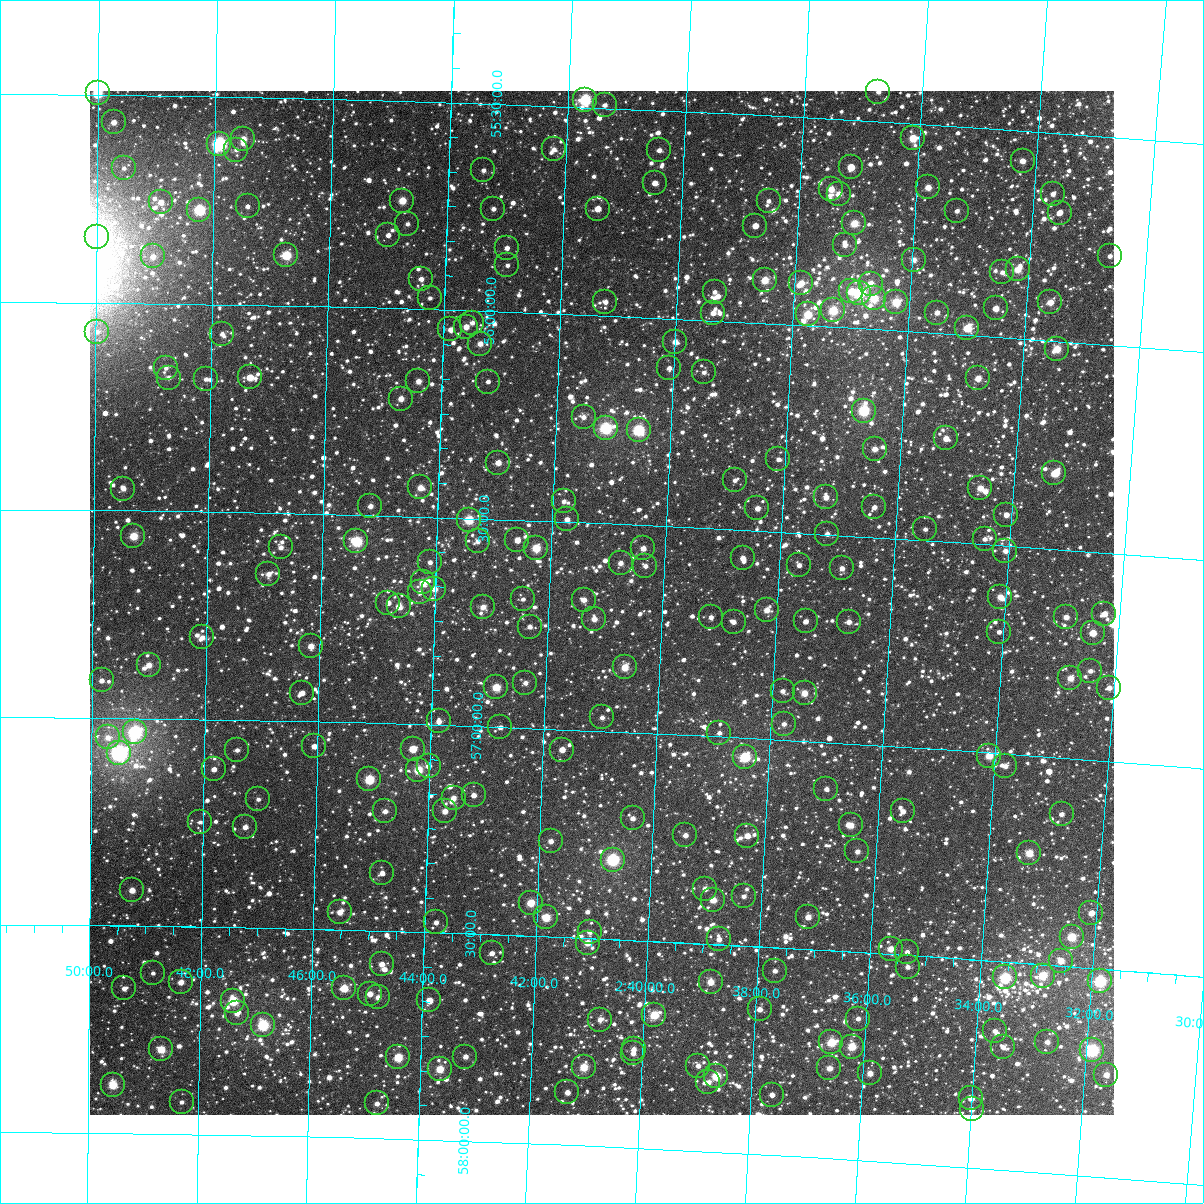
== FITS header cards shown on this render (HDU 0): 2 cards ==
NAXIS1  =                 1024
NAXIS2  =                 1024

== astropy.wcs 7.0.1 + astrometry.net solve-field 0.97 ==
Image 1024 x 1024 px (HDU 0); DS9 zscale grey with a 90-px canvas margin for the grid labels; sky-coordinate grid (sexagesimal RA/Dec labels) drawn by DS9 from the SOLVED WCS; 254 Tycho-2 reference stars matched to detected sources circled (green)
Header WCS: RA---TAN-SIP/DEC--TAN-SIP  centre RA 02:41:04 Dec +56:41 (40.27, +56.69 deg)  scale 8.67 arcsec/px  FOV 148.0' x 148.0'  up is +178 deg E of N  parity flipped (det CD > 0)
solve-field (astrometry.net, Tycho-2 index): VERIFIED the header's WCS against the Tycho-2 star catalogue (verified at 6 index scales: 16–254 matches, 0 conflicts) and refined it, rather than solving blind
Solved WCS: RA---TAN-SIP/DEC--TAN-SIP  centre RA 02:41:04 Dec +56:41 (40.27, +56.69 deg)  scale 8.67 arcsec/px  FOV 148.0' x 148.0'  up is +178 deg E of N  parity flipped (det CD > 0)
The solver's refit moves the header's centre by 0.31 arcsec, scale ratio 1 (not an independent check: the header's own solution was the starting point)
Tycho-2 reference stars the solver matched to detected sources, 254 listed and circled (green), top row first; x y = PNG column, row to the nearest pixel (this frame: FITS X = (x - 90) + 1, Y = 1024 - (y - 91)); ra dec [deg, ICRS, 3 dp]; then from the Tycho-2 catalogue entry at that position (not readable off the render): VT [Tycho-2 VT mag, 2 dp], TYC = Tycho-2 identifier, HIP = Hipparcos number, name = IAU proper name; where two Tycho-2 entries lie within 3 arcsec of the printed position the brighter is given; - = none
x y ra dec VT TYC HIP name
878 92 39.186 +55.428 10.58 3691-783-1 - -
98 93 42.501 +55.496 8.13 3704-317-1 13211 -
585 100 40.428 +55.482 7.70 3704-131-1 12575 -
605 105 40.344 +55.493 11.09 3704-824-1 - -
114 122 42.431 +55.566 10.08 3704-847-1 - -
913 138 39.029 +55.535 8.89 3691-583-1 - -
243 139 41.879 +55.601 9.64 3704-614-1 - -
219 144 41.981 +55.614 6.93 3704-1028-1 13063 -
554 149 40.555 +55.605 10.86 3704-389-1 - -
236 150 41.907 +55.627 11.15 3704-499-1 - -
659 150 40.105 +55.596 10.55 3704-575-1 - -
1023 161 38.556 +55.573 10.18 3691-2004-1 - -
851 167 39.285 +55.614 9.75 3691-592-1 - -
124 168 42.385 +55.675 11.54 3704-401-1 - -
483 170 40.850 +55.661 11.10 3704-623-1 - -
655 183 40.118 +55.675 10.41 3704-147-1 - -
928 187 38.951 +55.651 9.73 3691-918-1 - -
831 189 39.363 +55.669 9.83 3691-574-1 - -
839 194 39.330 +55.679 9.95 3691-1281-1 - -
1053 194 38.418 +55.647 11.17 3691-627-1 - -
402 201 41.193 +55.740 9.02 3704-195-1 12816 -
769 201 39.628 +55.706 11.17 3691-1961-1 - -
161 202 42.227 +55.757 10.52 3704-807-1 - -
248 206 41.855 +55.763 11.80 3704-551-1 - -
493 209 40.803 +55.753 11.52 3704-685-1 - -
598 209 40.357 +55.743 10.15 3704-473-1 - -
199 210 42.061 +55.773 7.67 3704-479-1 13088 -
957 211 38.822 +55.703 11.06 3691-1042-1 - -
1060 213 38.383 +55.691 10.53 3691-1384-1 - -
854 223 39.256 +55.748 8.95 3691-56-1 - -
407 224 41.168 +55.796 11.30 3704-678-1 - -
755 226 39.680 +55.767 11.10 3691-720-1 12325 -
388 235 41.250 +55.824 11.63 3704-384-1 - -
97 237 42.498 +55.841 8.85 3704-666-1 - -
845 245 39.292 +55.801 10.52 3691-697-1 - -
507 248 40.739 +55.846 10.52 3704-205-1 - -
286 255 41.684 +55.879 8.27 3704-95-1 - -
153 256 42.258 +55.888 10.58 3704-203-1 - -
1110 256 38.156 +55.786 10.73 3691-1276-1 - -
914 260 38.993 +55.827 10.37 3691-8-1 - -
507 265 40.734 +55.888 11.52 3704-332-1 - -
1018 269 38.546 +55.834 9.33 3691-611-1 - -
1002 272 38.611 +55.843 10.85 3691-301-1 - -
421 279 41.103 +55.928 10.85 3704-690-1 - -
765 280 39.627 +55.896 9.06 3691-218-1 - -
801 283 39.469 +55.898 9.74 3691-447-1 - -
871 284 39.171 +55.890 9.84 3691-132-1 - -
851 291 39.253 +55.911 9.33 3691-636-1 - -
715 292 39.839 +55.930 10.89 3691-154-1 - -
859 293 39.220 +55.915 7.65 3691-724-1 - -
430 298 41.062 +55.972 12.05 3704-901-1 - -
874 298 39.153 +55.925 8.66 3691-619-1 12152 -
605 302 40.307 +55.967 11.09 3704-1220-1 - -
896 302 39.057 +55.932 8.54 3691-14-1 12128 -
1050 302 38.396 +55.908 9.56 3691-142-1 - -
996 308 38.629 +55.931 9.93 3691-570-1 - -
833 310 39.326 +55.960 8.48 3691-2007-1 12216 -
713 313 39.841 +55.981 10.29 3691-150-1 - -
937 313 38.879 +55.950 10.16 3691-1000-1 - -
808 314 39.435 +55.973 8.63 3691-900-1 12249 -
472 323 40.877 +56.028 11.09 3704-364-1 - -
466 327 40.902 +56.039 10.09 3704-294-1 - -
967 328 38.746 +55.983 8.96 3691-470-1 - -
450 329 40.970 +56.046 10.95 3704-270-1 - -
97 332 42.494 +56.070 11.60 3704-166-1 - -
222 334 41.954 +56.071 11.31 3704-132-1 - -
675 342 39.999 +56.055 10.00 3691-487-1 - -
480 344 40.840 +56.078 10.03 3704-84-1 - -
1057 349 38.353 +56.018 9.06 3691-1886-1 - -
166 368 42.194 +56.156 11.31 3704-26-1 - -
669 368 40.019 +56.119 10.78 3704-276-1 - -
704 372 39.868 +56.125 10.94 3691-417-1 - -
250 377 41.830 +56.175 9.40 3704-250-1 - -
169 378 42.182 +56.178 11.14 3704-92-1 - -
978 378 38.685 +56.103 9.64 3691-206-1 - -
206 379 42.018 +56.181 11.62 3704-126-1 - -
418 381 41.101 +56.173 9.99 3704-206-1 - -
488 382 40.800 +56.169 11.46 3704-2-1 - -
401 399 41.174 +56.217 9.86 3704-76-1 - -
864 411 39.169 +56.197 7.56 3691-1340-1 - -
584 417 40.381 +56.246 10.55 3704-218-1 - -
606 428 40.282 +56.270 7.45 3708-1551-1 12520 -
639 430 40.140 +56.271 7.55 3708-1323-1 - -
946 438 38.807 +56.252 9.86 3695-2134-1 - -
875 449 39.113 +56.287 10.36 3695-2039-1 - -
778 459 39.527 +56.325 10.99 3695-2176-1 - -
498 463 40.744 +56.363 9.73 3708-1500-1 - -
1054 473 38.326 +56.318 9.86 3695-2072-1 11888 -
735 480 39.712 +56.382 11.44 3695-2141-1 - -
420 487 41.079 +56.429 9.69 3708-915-1 - -
980 488 38.644 +56.366 9.71 3695-2245-1 - -
123 489 42.372 +56.447 10.53 3708-1167-1 - -
826 497 39.311 +56.411 10.06 3695-1809-1 - -
564 501 40.452 +56.450 10.96 3708-1221-1 - -
370 506 41.293 +56.478 10.58 3708-1257-1 - -
874 507 39.099 +56.428 10.71 3695-2095-1 - -
757 508 39.607 +56.446 10.21 3695-2099-1 - -
1006 515 38.524 +56.425 10.31 3695-1899-1 - -
567 519 40.434 +56.493 10.35 3708-1335-1 - -
469 520 40.863 +56.504 8.31 3708-1347-1 - -
925 529 38.872 +56.473 11.20 3695-2036-1 - -
827 534 39.298 +56.498 10.94 3695-2201-1 - -
133 536 42.325 +56.561 8.78 3708-1319-1 - -
985 539 38.610 +56.487 11.55 3695-1723-1 - -
517 540 40.648 +56.549 10.63 3708-1406-1 - -
356 541 41.353 +56.564 8.55 3708-1634-1 12866 -
478 541 40.821 +56.555 10.61 3708-1152-1 - -
281 547 41.680 +56.583 10.96 3708-1002-1 - -
536 548 40.564 +56.565 8.66 3708-1387-1 12624 -
643 548 40.097 +56.556 9.91 3708-940-1 - -
1005 551 38.516 +56.513 10.24 3695-2160-1 - -
743 558 39.660 +56.568 10.08 3695-1994-1 - -
430 562 41.027 +56.608 10.76 3708-1316-1 - -
621 563 40.192 +56.593 10.39 3708-1468-1 - -
799 565 39.412 +56.577 10.60 3695-2029-1 - -
645 566 40.083 +56.598 10.70 3708-1289-1 - -
842 568 39.224 +56.579 10.89 3695-1446-1 - -
268 574 41.732 +56.647 10.36 3708-1465-1 - -
423 582 41.053 +56.658 8.94 3708-1000-1 - -
434 589 41.003 +56.673 9.91 3708-1278-1 - -
420 592 41.066 +56.682 10.95 3708-1325-1 - -
1000 597 38.525 +56.624 9.58 3695-1768-1 - -
523 599 40.614 +56.690 11.14 3708-1042-1 - -
584 600 40.347 +56.686 10.26 3708-1202-1 - -
388 603 41.204 +56.709 10.67 3708-952-1 - -
399 606 41.157 +56.717 9.69 3708-1261-1 - -
483 607 40.787 +56.712 10.21 3708-1422-1 - -
767 610 39.543 +56.690 9.86 3695-1742-1 - -
1104 614 38.065 +56.647 10.77 3695-1774-1 - -
711 617 39.787 +56.713 10.69 3695-1800-1 - -
1066 617 38.231 +56.661 10.54 3695-2011-1 - -
594 619 40.299 +56.730 9.96 3708-966-1 12527 -
806 621 39.370 +56.712 10.84 3695-1802-1 - -
734 622 39.686 +56.722 11.28 3695-2229-1 - -
849 622 39.181 +56.707 10.32 3695-2042-1 - -
530 627 40.580 +56.755 10.60 3708-1515-1 - -
999 632 38.520 +56.708 11.57 3695-1683-1 - -
1093 633 38.110 +56.695 9.57 3695-1531-1 - -
202 637 42.017 +56.803 10.86 3708-905-1 - -
311 646 41.539 +56.819 9.51 3708-1290-1 - -
149 665 42.251 +56.871 9.76 3708-1494-1 - -
625 667 40.154 +56.844 9.03 3708-1469-1 12477 -
1090 671 38.109 +56.786 11.55 3695-1457-1 - -
1070 678 38.193 +56.807 9.52 3695-1171-1 - -
102 680 42.458 +56.910 11.04 3708-1364-1 - -
525 683 40.589 +56.891 10.55 3708-1409-1 - -
496 687 40.717 +56.905 8.75 3708-926-1 12676 -
1109 688 38.020 +56.824 10.32 3695-1634-1 - -
783 691 39.454 +56.882 11.03 3695-1439-1 - -
302 693 41.572 +56.931 11.28 3708-1009-1 - -
805 693 39.356 +56.885 9.89 3695-1504-1 - -
602 717 40.245 +56.967 10.72 3708-1624-1 - -
439 721 40.966 +56.991 10.27 3708-1154-1 - -
784 724 39.441 +56.961 10.67 3695-1681-1 - -
500 727 40.692 +57.001 11.37 3708-1334-1 - -
135 732 42.310 +57.033 6.99 3708-1445-1 13160 -
719 733 39.724 +56.991 10.74 3695-1460-1 - -
108 737 42.428 +57.047 10.92 3708-922-1 - -
314 746 41.514 +57.059 10.35 3708-967-1 - -
413 749 41.076 +57.059 9.55 3708-1189-1 - -
237 750 41.855 +57.073 11.20 3708-1195-1 - -
562 750 40.416 +57.048 10.85 3708-1062-1 - -
119 753 42.378 +57.084 6.35 3708-1349-1 13178 -
989 756 38.526 +57.007 8.89 3695-1238-1 - -
745 757 39.606 +57.046 8.51 3695-1477-1 12302 -
429 766 41.005 +57.098 10.80 3708-1119-1 - -
1005 766 38.452 +57.030 10.47 3695-1540-1 - -
214 769 41.956 +57.120 11.29 3708-1268-1 - -
418 770 41.049 +57.109 8.73 3708-1025-1 - -
369 779 41.265 +57.136 8.31 3708-1101-1 - -
826 789 39.237 +57.112 11.17 3695-1669-1 - -
474 795 40.800 +57.166 10.31 3708-1307-1 - -
454 798 40.889 +57.174 10.36 3708-1015-1 - -
258 799 41.756 +57.190 11.42 3708-1155-1 - -
385 811 41.191 +57.212 10.80 3708-1400-1 - -
445 811 40.926 +57.207 10.47 3708-660-1 - -
903 811 38.892 +57.155 11.52 3695-1888-1 - -
1062 814 38.188 +57.136 10.49 3695-1534-1 - -
633 818 40.090 +57.206 10.73 3708-992-1 - -
200 822 42.013 +57.248 11.82 3708-676-1 - -
851 825 39.118 +57.196 9.85 3695-1294-1 - -
245 827 41.812 +57.257 10.54 3708-716-1 - -
685 835 39.852 +57.241 10.32 3695-1162-1 - -
747 836 39.576 +57.235 9.90 3695-1427-1 - -
551 841 40.450 +57.270 10.71 3708-1318-1 - -
857 851 39.083 +57.258 10.59 3695-1493-1 - -
1029 853 38.319 +57.235 8.85 3695-1350-1 - -
613 860 40.170 +57.309 7.18 3708-995-1 12488 -
382 873 41.196 +57.360 11.12 3708-362-1 - -
705 889 39.753 +57.368 10.21 3695-1243-1 - -
132 890 42.311 +57.415 10.17 3708-754-1 - -
744 896 39.579 +57.381 10.83 3695-1837-1 - -
713 900 39.715 +57.394 9.46 3695-1265-1 - -
531 903 40.529 +57.420 8.88 3708-161-1 12609 -
340 912 41.381 +57.458 9.94 3708-431-1 - -
1091 913 38.024 +57.367 10.65 3695-1666-1 - -
546 917 40.457 +57.454 8.74 3708-59-1 - -
808 917 39.286 +57.422 10.08 3695-1337-1 - -
436 922 40.949 +57.475 10.71 3708-448-1 - -
590 932 40.258 +57.485 10.92 3708-231-1 - -
1072 937 38.103 +57.429 8.44 3695-1563-1 - -
719 939 39.679 +57.488 10.61 3695-831-1 - -
588 943 40.267 +57.511 9.48 3708-367-1 12516 -
891 949 38.908 +57.487 9.59 3695-925-1 - -
907 952 38.834 +57.492 10.72 3695-943-1 - -
492 953 40.694 +57.545 10.74 3708-335-1 - -
1061 961 38.144 +57.488 9.72 3695-705-1 - -
382 964 41.186 +57.580 10.37 3708-111-1 - -
908 967 38.827 +57.528 10.71 3695-856-1 - -
775 971 39.421 +57.556 11.25 3695-825-1 - -
153 973 42.214 +57.613 11.43 3708-772-1 - -
1043 976 38.219 +57.527 8.54 3695-1028-1 - -
1005 977 38.387 +57.537 8.09 3695-1145-1 11898 -
1100 981 37.961 +57.530 7.24 3695-1640-1 - -
181 982 42.088 +57.634 10.03 3708-874-1 - -
711 982 39.707 +57.591 9.32 3695-852-1 - -
124 988 42.343 +57.651 10.97 3708-829-1 - -
344 988 41.352 +57.640 8.88 3708-446-1 - -
370 994 41.236 +57.652 9.92 3708-465-1 - -
378 997 41.198 +57.660 10.57 3708-237-1 - -
429 1000 40.967 +57.663 10.06 3708-480-1 - -
233 1001 41.851 +57.677 8.24 3708-819-1 13022 -
760 1009 39.480 +57.650 10.70 3695-782-1 - -
237 1013 41.833 +57.707 10.68 3708-771-1 - -
654 1015 39.953 +57.678 8.52 3695-192-1 - -
858 1019 39.035 +57.660 10.84 3695-929-1 - -
600 1020 40.197 +57.694 10.44 3708-345-1 - -
263 1025 41.714 +57.734 7.69 3708-864-1 12972 -
995 1031 38.418 +57.667 10.69 3695-341-1 - -
831 1042 39.148 +57.721 8.48 3695-873-1 12150 -
1047 1042 38.178 +57.685 10.46 3695-1051-1 - -
852 1047 39.057 +57.728 8.88 3695-292-1 12127 -
1003 1047 38.376 +57.705 10.70 3695-607-1 - -
161 1049 42.172 +57.797 8.85 3708-826-1 - -
634 1049 40.038 +57.762 10.62 3708-215-1 - -
1092 1050 37.972 +57.698 7.16 3695-896-1 11769 -
633 1053 40.040 +57.772 10.49 3708-283-1 - -
398 1057 41.099 +57.803 8.56 3708-436-1 12791 -
465 1057 40.796 +57.796 10.28 3708-39-1 - -
698 1066 39.744 +57.794 11.14 3695-546-1 - -
584 1067 40.260 +57.811 8.83 3708-365-1 12513 -
829 1068 39.151 +57.783 9.86 3695-65-1 - -
440 1069 40.910 +57.828 8.99 3708-353-1 - -
870 1073 38.967 +57.789 10.01 3695-132-1 - -
1106 1075 37.902 +57.753 10.02 3695-631-1 - -
716 1076 39.659 +57.817 8.32 3695-519-1 12322 -
708 1082 39.694 +57.833 10.37 3695-56-1 - -
113 1085 42.387 +57.884 8.54 3708-627-1 - -
567 1092 40.329 +57.873 10.58 3708-233-1 - -
772 1095 39.404 +57.854 10.80 3695-475-1 - -
971 1098 38.504 +57.833 9.83 3695-1091-1 - -
182 1102 42.075 +57.922 11.02 3708-879-1 - -
377 1103 41.191 +57.916 11.10 3708-110-1 - -
972 1109 38.498 +57.860 10.40 3695-617-1 - -